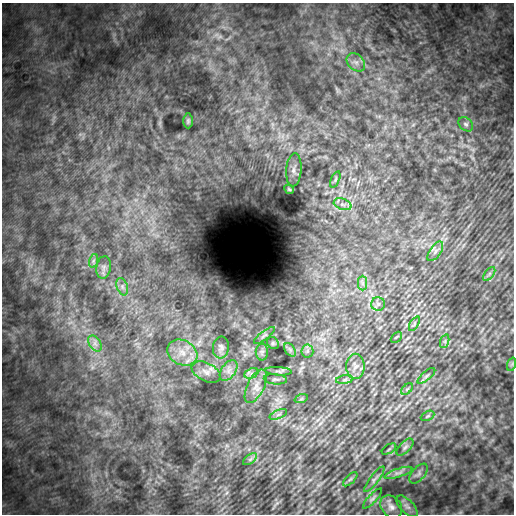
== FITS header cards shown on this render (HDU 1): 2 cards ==
NAXIS1  =                  512
NAXIS2  =                  512

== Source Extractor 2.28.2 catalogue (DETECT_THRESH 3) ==
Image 512 x 512 px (HDU 1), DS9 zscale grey, 1 PNG px = 1 image px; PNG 516 x 516 px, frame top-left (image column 1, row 512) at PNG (2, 3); each listed source drawn as its Kron ellipse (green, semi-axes under 4 px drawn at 4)
Background 1960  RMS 260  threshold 767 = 3 sigma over >= 5 px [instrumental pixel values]
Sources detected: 49; all 49 listed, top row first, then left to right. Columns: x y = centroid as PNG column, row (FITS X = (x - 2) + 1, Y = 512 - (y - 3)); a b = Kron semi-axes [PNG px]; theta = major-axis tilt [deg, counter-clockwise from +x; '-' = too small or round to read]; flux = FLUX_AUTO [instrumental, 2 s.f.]
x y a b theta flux
356 62 10 7 -43 87000
188 121 7 5 -90 27000
466 124 8 6 -43 44000
294 170 16 7 86 97000
335 179 8 4 67 28000
289 189 5 4 - 20000
343 204 9 5 -19 65000
435 251 11 5 55 76000
93 261 7 4 72 32000
104 267 11 7 81 68000
489 274 8 4 53 40000
363 283 7 4 -89 44000
122 287 9 5 -71 60000
378 304 7 7 - 52000
414 324 8 3 60 21000
264 335 13 3 38 34000
396 337 6 2 45 14000
445 341 7 4 72 36000
273 343 6 5 - 28000
95 344 9 5 -57 67000
221 347 11 8 83 67000
290 350 7 5 -56 42000
307 351 6 6 - 44000
262 352 8 6 90 45000
182 353 16 12 -28 270000
512 364 7 4 72 27000
355 366 12 9 89 110000
228 371 11 7 55 96000
278 371 13 4 -4 40000
206 372 15 9 -26 140000
251 373 7 4 25 47000
426 376 11 4 40 42000
275 379 11 5 -4 40000
345 380 9 4 9 42000
256 386 18 8 64 160000
407 389 7 4 45 26000
301 399 7 4 19 24000
278 414 9 3 21 27000
428 416 7 4 27 26000
405 447 11 5 45 49000
389 449 8 3 32 19000
250 459 8 4 37 40000
398 473 15 4 18 59000
419 474 12 6 49 61000
350 479 9 3 44 30000
374 479 15 4 53 57000
372 498 13 4 47 42000
407 506 13 6 -47 73000
391 507 12 9 -47 100000